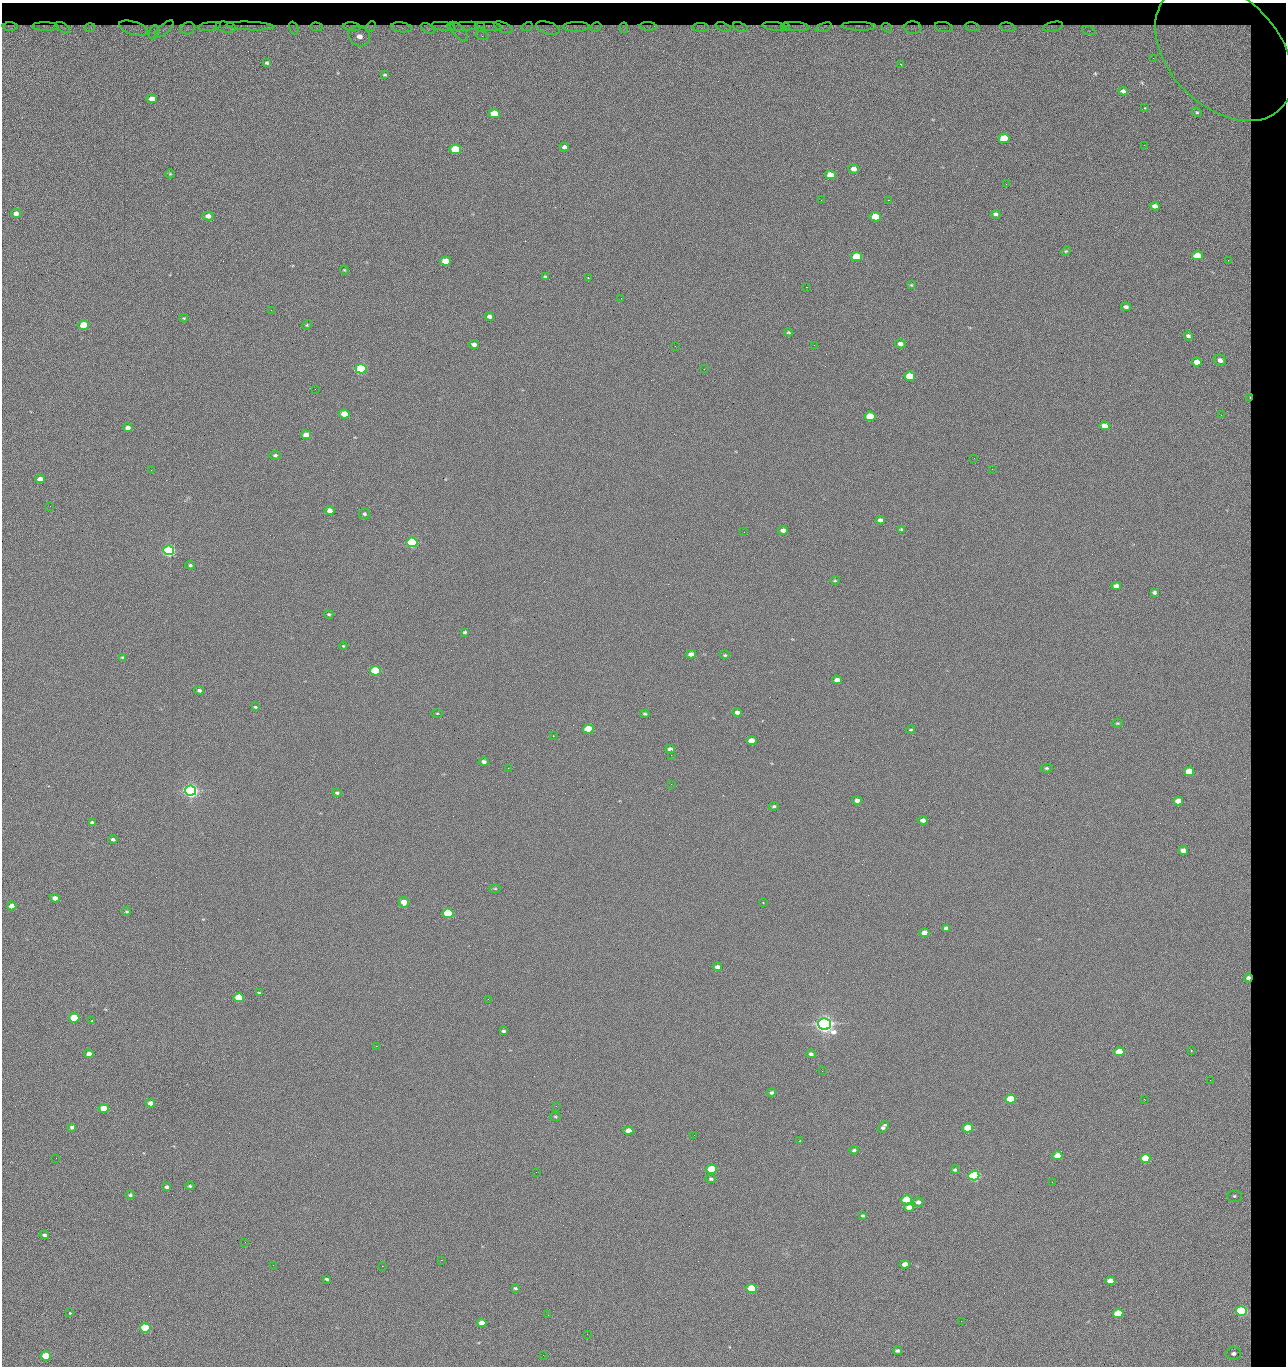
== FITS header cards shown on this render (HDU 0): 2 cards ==
NAXIS1  =                 1284 / length of data axis 1
NAXIS2  =                 1364 / length of data axis 2

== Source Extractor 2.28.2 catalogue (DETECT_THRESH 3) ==
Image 1284 x 1364 px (HDU 0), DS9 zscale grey, 1 PNG px = 1 image px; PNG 1288 x 1368 px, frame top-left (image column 1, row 1364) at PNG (2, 3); each listed source drawn as its Kron ellipse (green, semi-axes under 4 px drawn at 4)
Background 125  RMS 14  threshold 42.7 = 3 sigma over >= 5 px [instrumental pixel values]
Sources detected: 236; all 236 listed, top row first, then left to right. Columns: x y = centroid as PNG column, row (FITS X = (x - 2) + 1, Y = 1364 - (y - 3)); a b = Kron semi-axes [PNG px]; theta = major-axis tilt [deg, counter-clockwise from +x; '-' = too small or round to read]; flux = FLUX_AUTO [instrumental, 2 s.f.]
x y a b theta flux
45 26 13 4 -1 2.4e+03
210 26 11 3 7 2.2e+03
250 26 24 3 -2 3.7e+03
443 26 12 3 -7 2.0e+03
466 26 19 3 3 3.5e+03
488 26 13 3 -5 2.4e+03
648 26 8 3 -4 1.5e+03
774 26 12 3 -7 1.9e+03
795 26 14 4 -4 2.5e+03
859 26 17 3 -2 3.1e+03
10 27 7 3 -1 2.1e+03
63 27 8 3 -30 1.3e+03
226 27 10 5 -9 1.7e+03
316 27 6 3 -3 1.8e+03
352 27 9 3 -7 2.3e+03
371 27 6 3 49 1.1e+03
401 27 10 5 -7 3.6e+03
503 27 10 5 -24 1.7e+03
527 27 6 3 28 1.2e+03
576 27 13 5 0 3.2e+03
596 27 6 3 29 1.5e+03
701 27 8 4 -2 3.0e+03
723 27 8 2 -20 1.5e+03
740 27 8 3 -23 1.6e+03
785 27 4 4 - 1.5e+03
824 27 9 3 17 2.8e+03
944 27 9 5 -11 1.8e+03
972 27 7 4 -9 1.7e+03
1008 27 8 3 -12 2.2e+03
1053 27 10 5 11 1.9e+03
90 28 5 4 - 2.2e+03
133 28 15 6 -17 3.9e+03
188 28 7 6 - 2.9e+03
294 28 6 2 -67 9.5e+02
428 28 7 4 -33 2.7e+03
548 28 12 6 -16 3.2e+03
624 28 5 4 - 1.5e+03
887 28 5 3 - 1.4e+03
913 28 8 6 -5 2.4e+03
164 29 11 5 42 2.5e+03
459 31 12 5 -48 4.2e+03
1089 31 7 4 -18 2.6e+03
154 32 7 4 71 2.8e+03
359 36 11 10 - 1.3e+04
482 36 6 4 -20 2.1e+03
1224 52 80 55 -45 3.1e+05
1153 58 3 2 - 1.3e+03
267 63 3 3 - 1.1e+03
901 64 3 2 - 8.1e+02
385 75 3 2 - 8.5e+02
1123 91 4 4 - 2.4e+03
152 99 5 4 - 8.5e+03
1144 108 3 2 - 1.3e+03
1197 112 5 4 - 1.4e+03
494 113 5 4 - 2.3e+04
1004 138 5 4 - 4.5e+04
1144 145 2 2 - 1.1e+03
564 147 4 4 - 3.6e+03
455 149 5 4 - 5.5e+04
854 169 5 4 - 6.6e+03
170 174 5 4 - 1.1e+03
830 175 5 4 - 1.7e+04
1006 184 2 2 - 1.9e+03
821 200 2 2 - 2.2e+03
888 200 2 2 - 1.8e+04
1155 206 5 4 - 3.8e+03
16 213 5 4 - 5.2e+03
996 214 4 3 - 2.7e+03
208 216 5 4 - 6.0e+03
875 217 5 4 - 2.9e+04
1066 251 5 4 - 1.1e+03
1197 256 5 4 - 2.5e+04
857 257 5 4 - 4.3e+04
1228 260 3 3 - 1.3e+03
445 261 5 4 - 2.1e+04
344 270 4 4 - 9.4e+02
546 277 4 3 - 1.7e+03
588 278 3 2 - 8.8e+02
911 285 4 3 - 9.9e+02
806 287 2 2 - 2.7e+04
621 298 2 2 - 4.6e+02
1126 307 5 4 - 2.7e+03
271 310 3 2 - 7.7e+02
489 316 5 3 - 3.1e+03
184 318 4 4 - 9.3e+02
84 325 5 4 - 5.3e+04
307 325 5 4 - 1.1e+03
788 332 4 3 - 1.2e+03
1188 336 5 4 - 2.3e+03
474 344 5 4 - 5.1e+03
900 344 5 4 - 3.9e+03
814 345 2 2 - 6.5e+02
675 346 2 2 - 3.3e+03
1220 360 6 5 - 5.2e+03
1197 362 5 4 - 1.0e+04
361 369 5 5 - 1.6e+05
704 369 2 2 - 4.5e+02
910 376 5 4 - 4.1e+04
315 389 2 2 - 2.4e+03
1249 397 3 2 - 8.5e+02
344 414 5 4 - 2.1e+04
1221 415 3 2 - 1.5e+03
870 416 5 4 - 3.4e+04
1104 426 5 4 - 1.0e+04
128 428 5 4 - 5.2e+03
306 435 5 4 - 9.8e+03
275 455 5 4 - 1.8e+03
974 458 2 2 - 3.4e+03
992 469 2 2 - 5.4e+02
151 470 2 2 - 2.8e+03
40 479 5 4 - 6.1e+03
50 506 3 2 - 9.0e+02
330 510 5 4 - 5.6e+03
364 514 5 5 - 1.8e+03
880 520 4 4 - 3.5e+03
901 529 4 3 - 1.1e+03
783 530 5 4 - 4.9e+03
744 532 2 2 - 3.8e+02
412 542 5 5 - 2.0e+05
169 550 5 5 - 3.3e+05
190 565 4 4 - 1.6e+03
835 580 5 4 - 1.1e+03
1116 586 5 4 - 5.5e+03
1154 592 4 3 - 2.2e+03
329 614 4 3 - 1.1e+03
465 632 4 3 - 1.4e+03
343 646 4 3 - 8.6e+02
691 654 5 4 - 5.5e+03
725 655 5 4 - 1.3e+03
122 657 3 3 - 9.7e+02
375 671 5 4 - 9.3e+04
837 680 5 4 - 7.5e+03
199 690 5 4 - 2.2e+03
255 707 3 3 - 1.1e+03
737 712 4 4 - 4.0e+03
437 713 5 3 - 9.2e+02
645 714 4 3 - 1.4e+03
1117 723 5 4 - 1.1e+03
588 729 5 4 - 5.2e+04
911 730 4 3 - 9.4e+02
553 736 2 2 - 5.5e+02
751 741 5 4 - 1.5e+04
670 749 5 4 - 3.8e+03
671 755 2 2 - 7.0e+02
484 762 5 4 - 2.8e+03
508 768 2 2 - 3.2e+03
1047 768 5 4 - 1.4e+03
1189 772 5 4 - 2.7e+04
671 784 2 2 - 2.2e+03
190 791 5 5 - 7.0e+05
337 793 4 3 - 1.5e+03
857 801 5 4 - 6.1e+03
1178 801 5 4 - 1.4e+04
774 806 5 3 - 1.5e+03
923 820 5 4 - 4.1e+03
92 823 4 3 - 2.1e+03
113 839 4 4 - 2.1e+03
1183 850 5 4 - 6.1e+03
495 888 5 3 - 9.5e+02
55 898 4 4 - 5.8e+03
404 902 5 5 - 1.4e+04
763 903 3 2 - 5.4e+02
12 906 4 4 - 1.0e+04
126 911 4 3 - 1.2e+03
448 913 5 4 - 1.3e+05
946 928 4 4 - 3.0e+03
924 933 5 4 - 1.0e+04
717 967 5 4 - 3.5e+03
1248 978 4 4 - 4.3e+03
259 993 3 2 - 9.9e+02
239 997 5 4 - 3.4e+04
488 999 2 2 - 2.1e+03
74 1018 5 4 - 5.4e+04
92 1020 2 2 - 5.6e+02
824 1024 6 5 - 1.0e+06
503 1031 4 3 - 1.8e+03
376 1046 2 2 - 5.3e+03
1191 1050 3 2 - 6.9e+02
1119 1052 5 4 - 3.0e+04
89 1054 4 4 - 6.3e+03
811 1054 5 4 - 2.4e+03
822 1071 2 2 - 1.4e+03
1210 1080 2 2 - 1.8e+03
771 1093 4 4 - 2.0e+03
1011 1099 5 4 - 4.9e+04
1144 1099 2 2 - 2.6e+03
151 1103 4 4 - 7.1e+03
556 1106 3 2 - 4.5e+02
104 1109 5 4 - 3.2e+04
555 1117 5 3 - 1.0e+03
72 1127 4 4 - 2.0e+03
883 1127 6 3 49 2.5e+03
968 1128 5 4 - 4.5e+04
628 1130 5 4 - 9.0e+03
694 1135 2 2 - 9.1e+02
800 1140 3 2 - 6.1e+02
854 1150 4 3 - 1.8e+03
1057 1156 5 4 - 1.7e+04
56 1158 2 2 - 2.4e+03
1145 1158 5 4 - 5.9e+04
711 1169 5 4 - 8.1e+04
955 1170 4 3 - 2.0e+03
536 1172 3 2 - 9.4e+02
974 1176 5 4 - 2.8e+05
711 1179 5 4 - 1.7e+03
1052 1182 3 2 - 1.4e+03
190 1186 4 3 - 1.3e+03
166 1187 4 3 - 2.5e+03
130 1195 5 4 - 1.7e+03
1234 1196 7 6 - 2.8e+03
907 1200 5 4 - 8.7e+04
918 1202 5 4 - 3.7e+03
909 1207 5 4 - 9.7e+03
863 1215 4 3 - 1.3e+03
44 1235 5 3 - 2.3e+03
245 1242 2 2 - 2.1e+03
441 1260 2 2 - 8.6e+03
905 1264 5 4 - 9.1e+03
273 1265 2 2 - 1.8e+03
382 1266 2 2 - 5.4e+03
326 1279 4 3 - 1.4e+03
1110 1281 5 4 - 1.4e+04
515 1288 4 3 - 1.6e+03
752 1288 5 4 - 8.3e+04
1241 1311 6 5 - 2.0e+05
70 1313 3 3 - 1.2e+03
1118 1313 5 4 - 4.7e+04
548 1315 2 2 - 4.2e+02
961 1321 2 2 - 2.7e+03
482 1323 5 4 - 8.1e+03
145 1328 5 4 - 1.0e+05
587 1334 2 2 - 7.1e+02
897 1351 4 3 - 2.3e+03
1233 1353 8 6 4 5.4e+03
543 1355 2 2 - 3.5e+03
46 1356 5 4 - 5.6e+04

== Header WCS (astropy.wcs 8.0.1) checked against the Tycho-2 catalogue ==
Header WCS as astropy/WCSLIB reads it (CRVAL/CRPIX/CD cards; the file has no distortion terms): RA---TAN/DEC--TAN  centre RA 15:41:43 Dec +51:58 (235.43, +51.97 deg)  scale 1.26 arcsec/px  FOV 26.9' x 28.5'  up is +92 deg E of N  parity flipped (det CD > 0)
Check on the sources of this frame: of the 60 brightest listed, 11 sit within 2.0 arcsec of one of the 14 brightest Tycho-2 stars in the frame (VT <= 12.29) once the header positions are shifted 0.57 arcsec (0.46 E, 0.33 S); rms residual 1.04 arcsec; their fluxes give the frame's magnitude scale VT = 24.59 - 2.5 log10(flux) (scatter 0.19 mag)
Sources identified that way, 11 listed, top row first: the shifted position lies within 2.0 arcsec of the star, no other Tycho-2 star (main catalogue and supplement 1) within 4.0 arcsec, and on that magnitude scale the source's flux lands within +1.5 / -3 mag of the star's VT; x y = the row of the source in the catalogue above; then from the Tycho-2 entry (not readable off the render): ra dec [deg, ICRS J2000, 3 dp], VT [Tycho-2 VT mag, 2 dp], TYC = Tycho-2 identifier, HIP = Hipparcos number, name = IAU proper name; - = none
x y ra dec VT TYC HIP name
361 369 235.614 +52.064 11.61 3489-1132-1 - -
412 542 235.514 +52.049 11.19 3489-1407-1 - -
169 550 235.515 +52.133 11.12 3489-1380-1 - -
190 791 235.378 +52.130 9.31 3489-1322-1 76850 -
448 913 235.303 +52.042 11.52 3489-958-1 - -
824 1024 235.232 +51.912 9.59 3489-824-1 - -
974 1176 235.143 +51.862 10.97 3489-1016-1 - -
907 1200 235.131 +51.886 12.29 3489-908-1 - -
752 1288 235.084 +51.941 11.45 3489-1346-1 - -
1241 1311 235.062 +51.771 11.53 3489-1453-1 - -
145 1328 235.075 +52.152 11.74 3489-912-1 - -